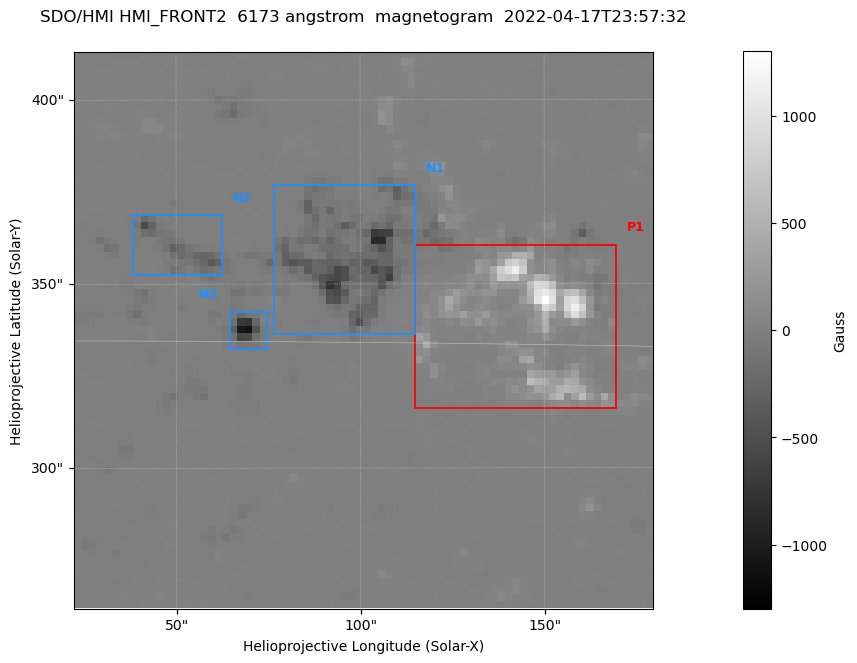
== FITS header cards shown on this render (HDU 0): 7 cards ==
TELESCOP= 'SDO/HMI '           / Telescope
INSTRUME= 'HMI_FRONT2'         / For HMI: HMI_SIDE1, HMI_FRONT2, or HMI_COMBINED
WAVELNTH=                6173. / [angstrom] Wavelength
DATE-OBS= '2022-04-17T23:57:32.400' / [ISO] Observation date {DATE__OBS}
CTYPE1  = 'HPLN-TAN'           / CTYPE1: HPLN
CTYPE2  = 'HPLT-TAN'           / CTYPE2: HPLT
BUNIT   = 'Gauss   '           / Physical Units

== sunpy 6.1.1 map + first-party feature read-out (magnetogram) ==
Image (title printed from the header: SDO/HMI HMI_FRONT2  6173 angstrom  magnetogram  2022-04-17T23:57:32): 78 x 75 px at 2.02 arcsec/px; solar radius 956 arcsec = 474 px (partial field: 0.8% of the solar disc is inside the frame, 100% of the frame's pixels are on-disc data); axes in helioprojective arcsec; data unit Gauss (BUNIT, on the colour bar)
Orientation: roll -0.0702 deg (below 1 deg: not rotated)
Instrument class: MAGNETOGRAM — CONTENT/DPC_OBSR says magnetogram
Display: grey scale clipped to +-1300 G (the 99.5th-percentile rule alone would give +-722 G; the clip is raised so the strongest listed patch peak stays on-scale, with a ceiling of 1500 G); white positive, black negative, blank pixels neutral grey
Flux patches: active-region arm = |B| over 3 px >= 100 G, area >= 9 px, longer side >= 3 px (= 6 arcsec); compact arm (3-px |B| >= 300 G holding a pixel >= 400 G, >= 4 px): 6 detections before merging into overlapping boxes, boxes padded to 3 px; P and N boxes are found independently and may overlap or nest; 1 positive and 3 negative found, all listed = drawn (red P1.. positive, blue N1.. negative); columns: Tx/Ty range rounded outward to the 5 arcsec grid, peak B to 10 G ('>+1300(sat)' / '<-1300(sat)' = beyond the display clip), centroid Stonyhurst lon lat
Positive patches:
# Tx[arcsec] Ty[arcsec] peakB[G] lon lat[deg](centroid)
P1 115..170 315..360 +1280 +9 +15
Negative patches:
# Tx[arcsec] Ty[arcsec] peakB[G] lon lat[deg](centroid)
N1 75..115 335..380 -870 +6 +16
N2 65..75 330..345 -1110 +4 +15
N3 35..65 350..370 -390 +3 +17
Bipolar pairs (each listed P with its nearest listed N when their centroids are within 0.25 R_sun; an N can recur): P1-N1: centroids ~50 arcsec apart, P1 is west of N1